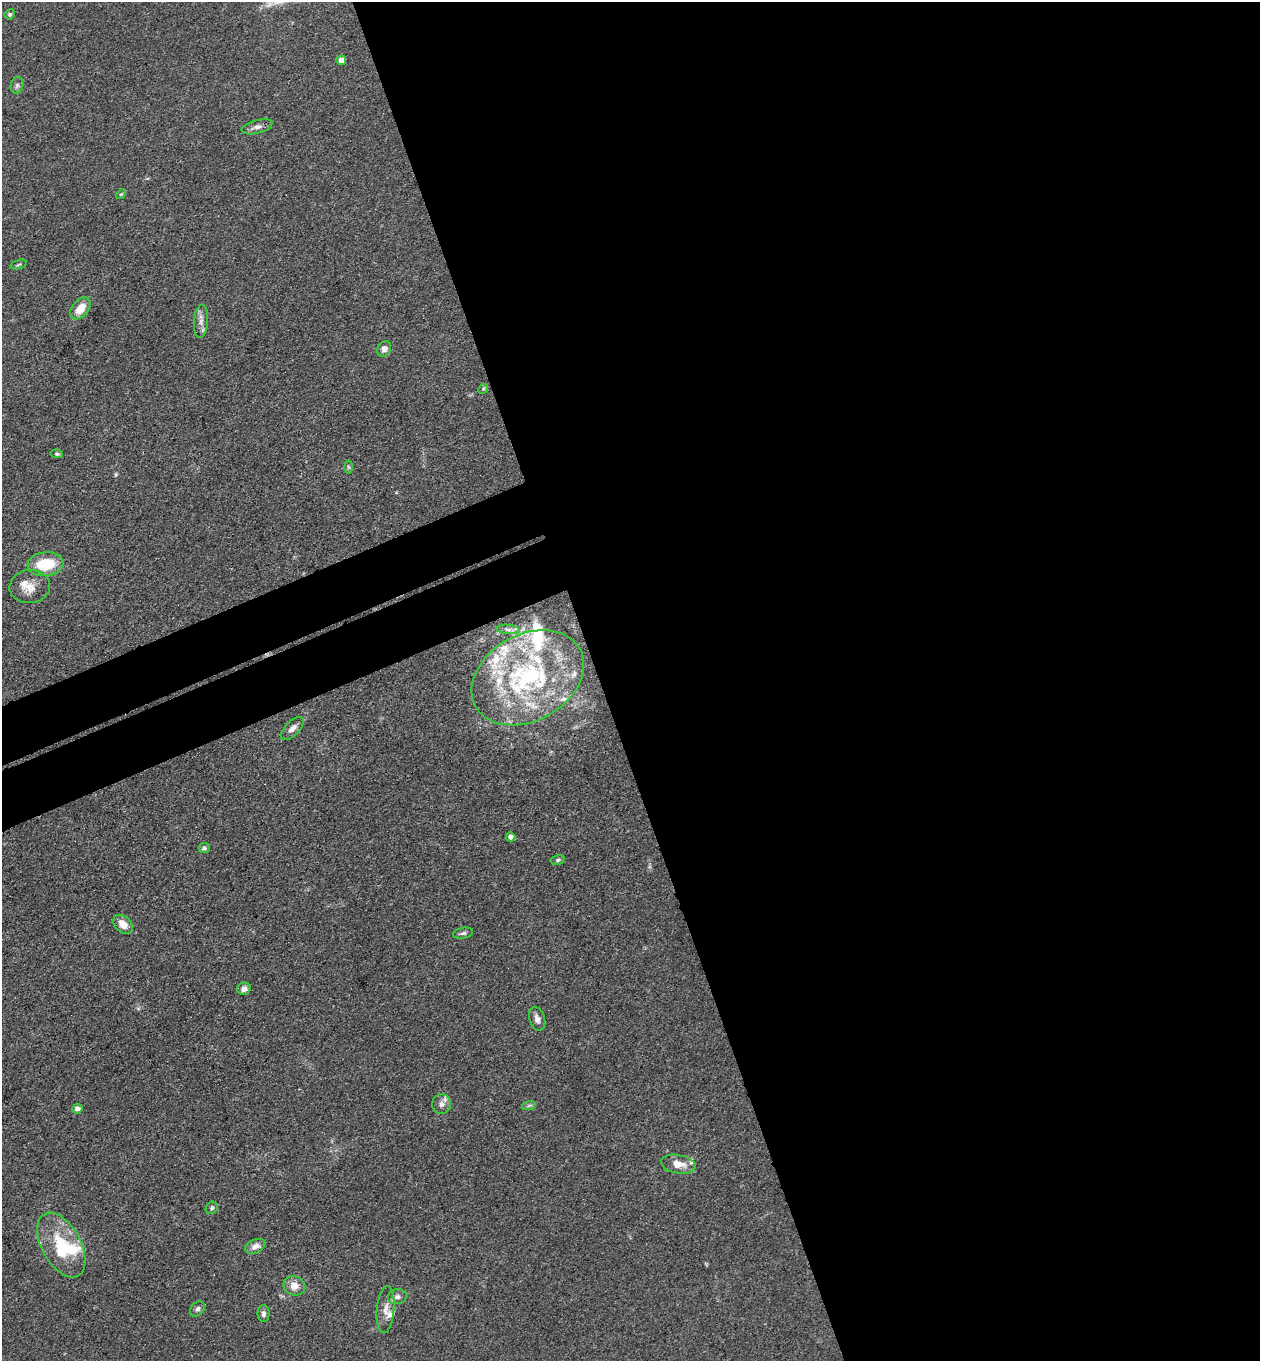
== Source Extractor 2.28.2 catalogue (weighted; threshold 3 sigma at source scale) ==
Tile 8 of 4 x 4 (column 4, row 2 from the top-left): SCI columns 4075-5332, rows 2776-4134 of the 5504 x 5548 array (HDU 1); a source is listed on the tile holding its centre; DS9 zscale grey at full resolution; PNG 1262 x 1363 px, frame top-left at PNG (2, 2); each listed source drawn as its Kron ellipse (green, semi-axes under 4 px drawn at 4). Shown black and unused: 56% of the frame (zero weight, under 3 of 4 exposures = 5% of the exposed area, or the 3 px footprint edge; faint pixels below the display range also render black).
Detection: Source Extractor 2.28.2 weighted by HDU 2 'WHT'; one run over the whole footprint, this tile lists its part. Background 0.0936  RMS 0.0064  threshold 0.0286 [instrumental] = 3 sigma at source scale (4.5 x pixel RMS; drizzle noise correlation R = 1.50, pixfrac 1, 0.05/0.05 arcsec/px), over >= 5 px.
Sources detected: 52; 1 inside a brighter object's white glare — neither listed nor drawn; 15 inside a brighter listed object's ellipse — not listed separately; the other 36 listed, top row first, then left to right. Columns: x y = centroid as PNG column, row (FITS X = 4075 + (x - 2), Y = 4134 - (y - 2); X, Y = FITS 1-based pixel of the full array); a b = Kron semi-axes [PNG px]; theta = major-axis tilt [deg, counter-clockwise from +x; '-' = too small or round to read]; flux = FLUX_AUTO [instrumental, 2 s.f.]
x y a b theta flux
10 14 5 5 - 1.1
341 60 5 4 - 6.2
17 85 8 6 74 1.8
257 127 16 6 15 3.6
121 194 5 4 - 0.77
18 265 8 3 19 0.88
80 308 12 8 49 11
201 321 17 7 85 4.3
384 349 8 6 61 3.4
483 389 5 4 - 0.83
57 454 6 4 -9 1.1
348 467 6 4 -87 0.96
45 564 18 12 7 24
30 587 20 16 6 10
508 629 12 4 -5 2.3
528 678 60 43 29 110
292 729 15 7 45 4.3
510 837 5 4 - 2.8
204 848 5 5 - 1.5
558 860 7 5 12 1.3
123 924 11 7 -43 6.7
463 933 10 5 11 1.7
244 989 7 6 - 3.1
537 1019 12 7 -72 3.3
441 1104 10 9 - 3.7
529 1105 7 4 19 1.1
77 1109 5 5 - 3.4
678 1164 17 9 -10 8.1
212 1208 6 5 - 1.7
61 1245 35 19 -61 31
255 1246 10 7 24 4.3
294 1286 11 9 -21 6.1
397 1297 9 7 10 2.6
197 1309 8 6 48 2
386 1310 23 8 85 6.3
263 1314 8 6 -90 2